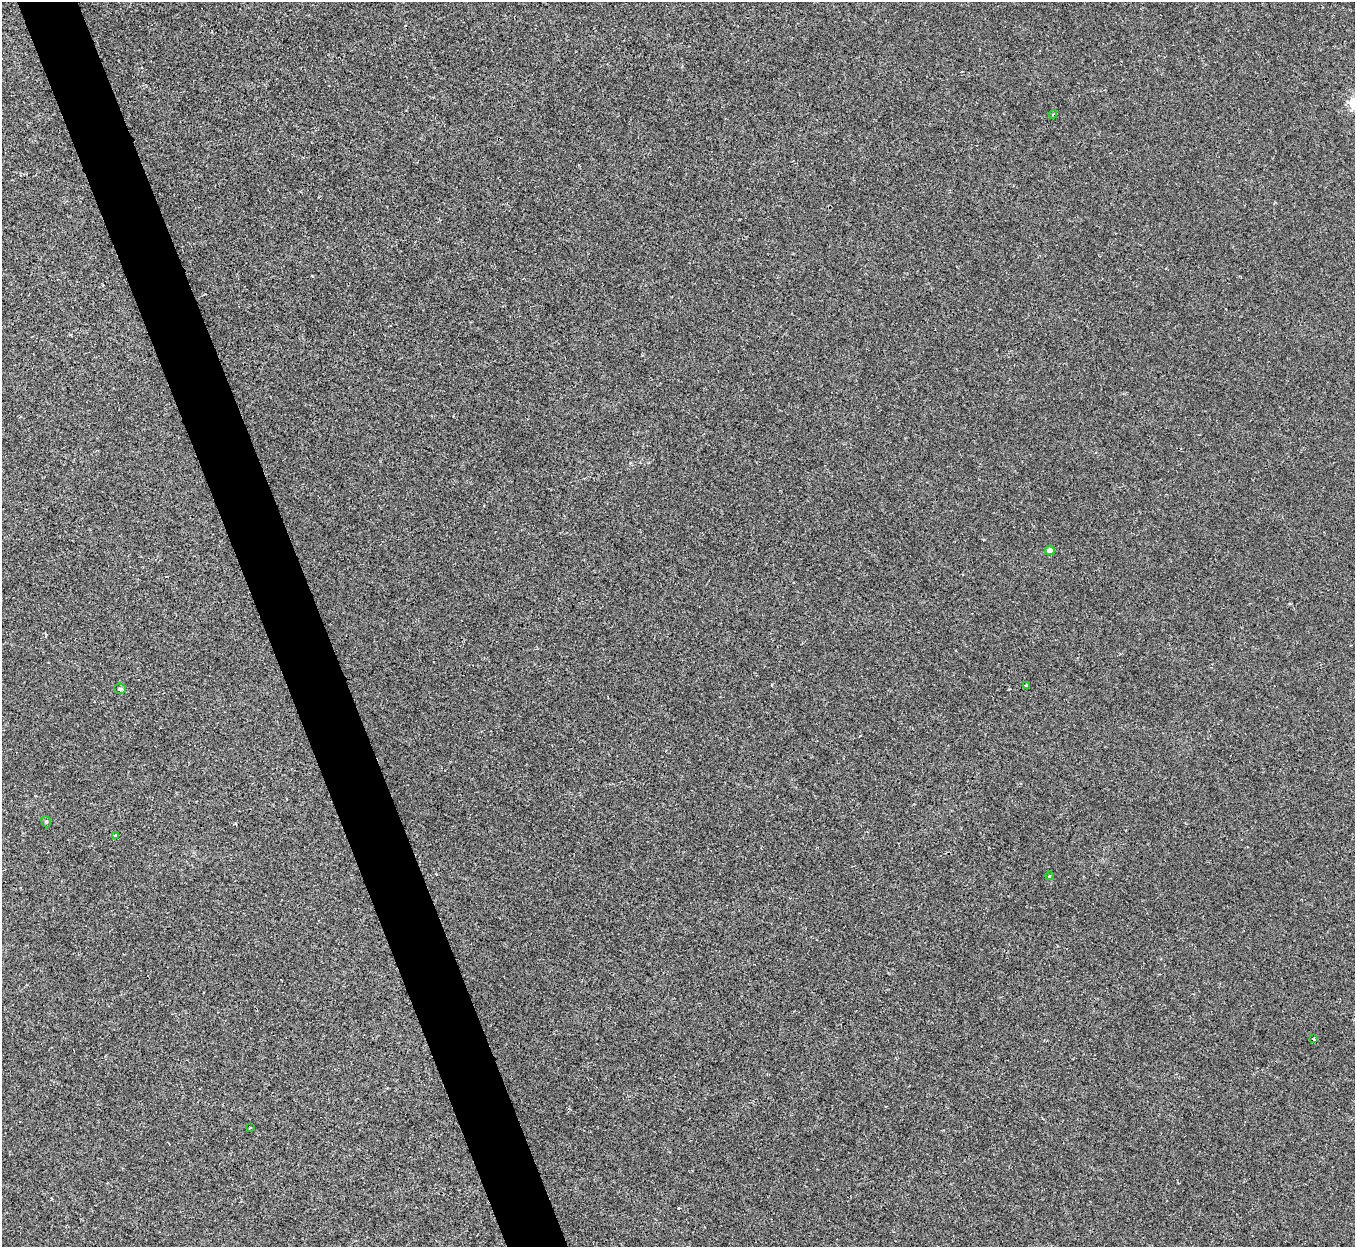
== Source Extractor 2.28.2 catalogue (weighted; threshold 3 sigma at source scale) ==
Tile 11 of 4 x 4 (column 3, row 3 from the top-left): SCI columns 2708-4060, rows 1392-2636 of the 5414 x 5400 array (HDU 1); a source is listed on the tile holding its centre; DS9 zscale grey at full resolution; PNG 1357 x 1249 px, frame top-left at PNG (2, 2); each listed source drawn as its Kron ellipse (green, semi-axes under 4 px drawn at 4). Shown black and unused: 4% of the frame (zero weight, under 2 of 3 exposures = <1% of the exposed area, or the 3 px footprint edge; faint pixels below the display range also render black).
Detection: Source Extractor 2.28.2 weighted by HDU 2 'WHT'; one run over the whole footprint, this tile lists its part. Background 6.58e-04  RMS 0.0034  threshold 0.0152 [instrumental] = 3 sigma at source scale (4.5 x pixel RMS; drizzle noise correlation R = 1.50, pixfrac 1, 0.05/0.05 arcsec/px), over >= 5 px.
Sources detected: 9; all 9 listed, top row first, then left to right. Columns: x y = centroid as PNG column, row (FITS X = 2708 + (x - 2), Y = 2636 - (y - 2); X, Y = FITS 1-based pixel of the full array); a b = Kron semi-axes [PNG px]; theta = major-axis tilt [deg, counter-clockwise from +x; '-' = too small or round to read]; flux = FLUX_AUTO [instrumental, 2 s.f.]
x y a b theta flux
1053 114 4 3 - 0.35
1050 550 5 4 - 1.7
1026 685 2 2 - 0.4
120 689 5 5 - 0.48
46 822 6 4 -67 0.52
115 836 3 2 - 0.33
1049 876 4 3 - 0.27
1314 1039 4 3 - 0.46
250 1128 4 2 - 0.25